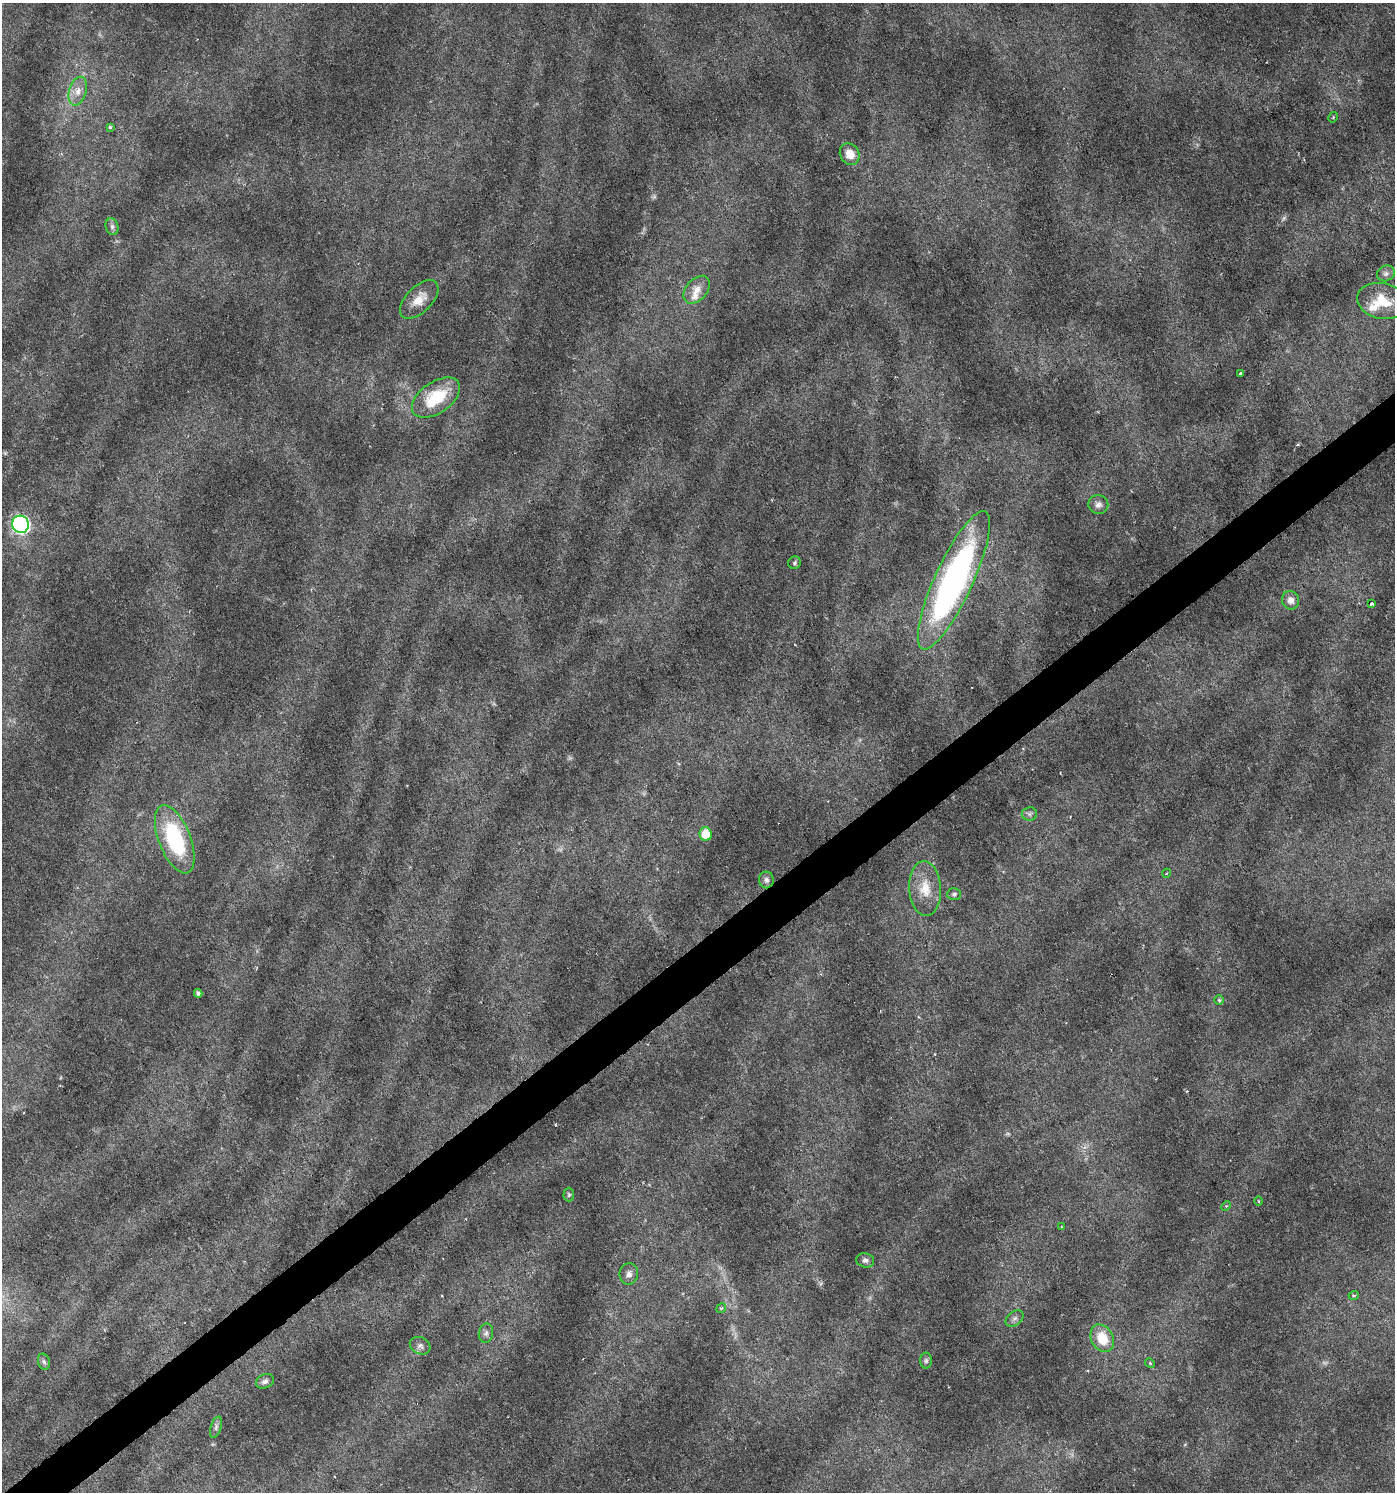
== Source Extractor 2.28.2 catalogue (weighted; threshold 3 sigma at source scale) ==
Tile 7 of 4 x 4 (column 3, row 2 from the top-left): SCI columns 2917-4309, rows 2982-4471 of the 5896 x 5961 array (HDU 1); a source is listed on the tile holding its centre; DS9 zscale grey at full resolution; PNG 1397 x 1494 px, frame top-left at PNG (2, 3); each listed source drawn as its Kron ellipse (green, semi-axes under 4 px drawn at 4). Shown black and unused: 3% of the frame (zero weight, under 3 of 6 exposures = <1% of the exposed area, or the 3 px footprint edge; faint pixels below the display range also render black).
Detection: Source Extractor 2.28.2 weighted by HDU 2 'WHT'; one run over the whole footprint, this tile lists its part. Background 0.0224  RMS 0.0023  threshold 0.00929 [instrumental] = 3 sigma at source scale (4.09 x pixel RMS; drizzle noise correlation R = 1.36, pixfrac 0.8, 0.0396/0.0396 arcsec/px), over >= 5 px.
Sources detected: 48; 2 too faint to see at this stretch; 1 cosmic-ray / hot-pixel residue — neither listed nor drawn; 2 inside a brighter listed object's ellipse — not listed separately; the other 43 listed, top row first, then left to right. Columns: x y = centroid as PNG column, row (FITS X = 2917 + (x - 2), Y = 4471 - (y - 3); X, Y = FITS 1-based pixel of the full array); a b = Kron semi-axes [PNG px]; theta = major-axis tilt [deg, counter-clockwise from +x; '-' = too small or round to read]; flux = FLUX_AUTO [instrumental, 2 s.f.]
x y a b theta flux
78 91 15 8 74 2
1333 117 5 3 - 0.22
110 127 4 3 - 0.5
850 154 11 9 -59 2.9
112 227 8 6 -76 0.65
1386 273 9 7 25 0.81
697 290 16 10 50 2.2
419 299 24 13 45 3.3
1382 301 25 18 -12 6.1
1240 373 3 2 - 0.34
436 398 27 15 35 9.6
1098 505 10 9 - 0.98
20 524 9 8 - 50
795 563 6 6 - 0.41
954 580 75 19 65 69
1290 600 9 8 - 1.4
1371 604 4 3 - 1.1
1029 814 7 6 - 0.55
705 834 6 6 - 5.1
175 839 36 16 -69 20
1167 873 4 3 - 0.19
766 880 8 7 - 0.72
925 888 27 16 -86 4.8
954 894 7 6 - 0.45
198 993 4 4 - 0.78
1219 1000 5 4 - 0.39
569 1195 7 5 89 0.32
1259 1201 4 3 - 0.2
1226 1206 5 3 - 0.23
1062 1227 4 3 - 0.21
865 1260 9 7 -12 0.71
629 1274 10 9 - 1
1354 1295 5 3 - 0.24
721 1308 5 3 - 0.21
1015 1318 10 7 38 0.79
486 1333 10 7 78 0.74
1102 1338 15 11 -61 4.9
420 1346 11 8 -28 0.95
926 1361 8 6 89 0.55
44 1362 8 6 -72 0.56
1150 1363 5 4 - 0.28
265 1381 9 7 22 0.72
216 1427 11 5 73 0.6